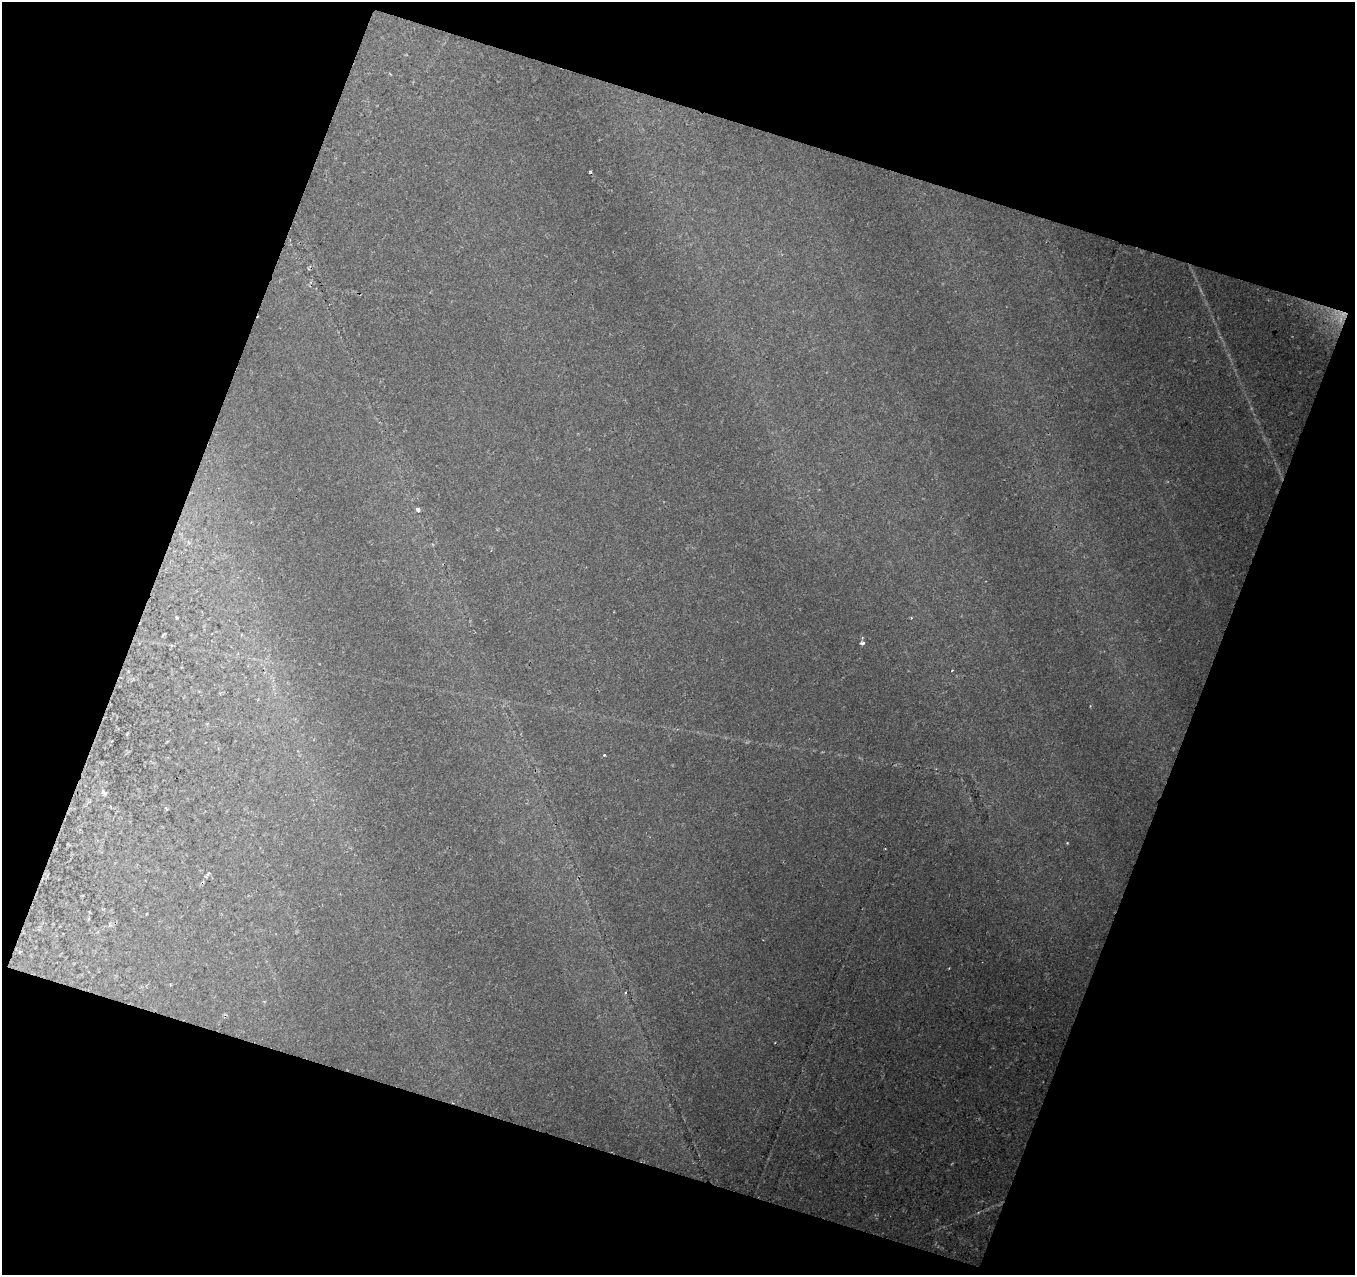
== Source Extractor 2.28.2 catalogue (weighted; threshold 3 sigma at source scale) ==
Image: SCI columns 1-1353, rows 59-1331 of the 1353 x 1386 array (HDU 1 of 3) = the unmasked area's bounding box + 8 px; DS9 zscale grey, full resolution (1 PNG px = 1 image px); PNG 1357 x 1277 px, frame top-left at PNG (2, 2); no overlay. Shown black and unused: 40% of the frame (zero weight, under 2 of 3 exposures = <1% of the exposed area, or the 3 px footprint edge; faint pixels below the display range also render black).
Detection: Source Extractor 2.28.2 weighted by HDU 2 'WHT'. Background 0.115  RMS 0.0057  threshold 0.0255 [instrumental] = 3 sigma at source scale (4.5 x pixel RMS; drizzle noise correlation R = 1.50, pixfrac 1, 0.0396/0.0396 arcsec/px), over >= 5 px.
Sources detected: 10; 1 too faint to see at this stretch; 1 cosmic-ray / hot-pixel residue — not listed; the other 8 listed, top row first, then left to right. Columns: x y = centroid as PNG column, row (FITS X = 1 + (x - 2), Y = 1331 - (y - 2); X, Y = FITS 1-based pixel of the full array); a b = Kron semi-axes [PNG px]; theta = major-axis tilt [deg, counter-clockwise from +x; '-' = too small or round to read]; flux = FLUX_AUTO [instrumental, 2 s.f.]
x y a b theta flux
418 510 5 4 - 2.2
911 618 4 3 - 0.51
862 643 5 3 - 1.8
604 755 4 3 - 0.78
104 793 9 5 -43 2
166 809 5 3 - 0.54
1067 843 4 4 - 0.48
208 874 7 4 53 0.99